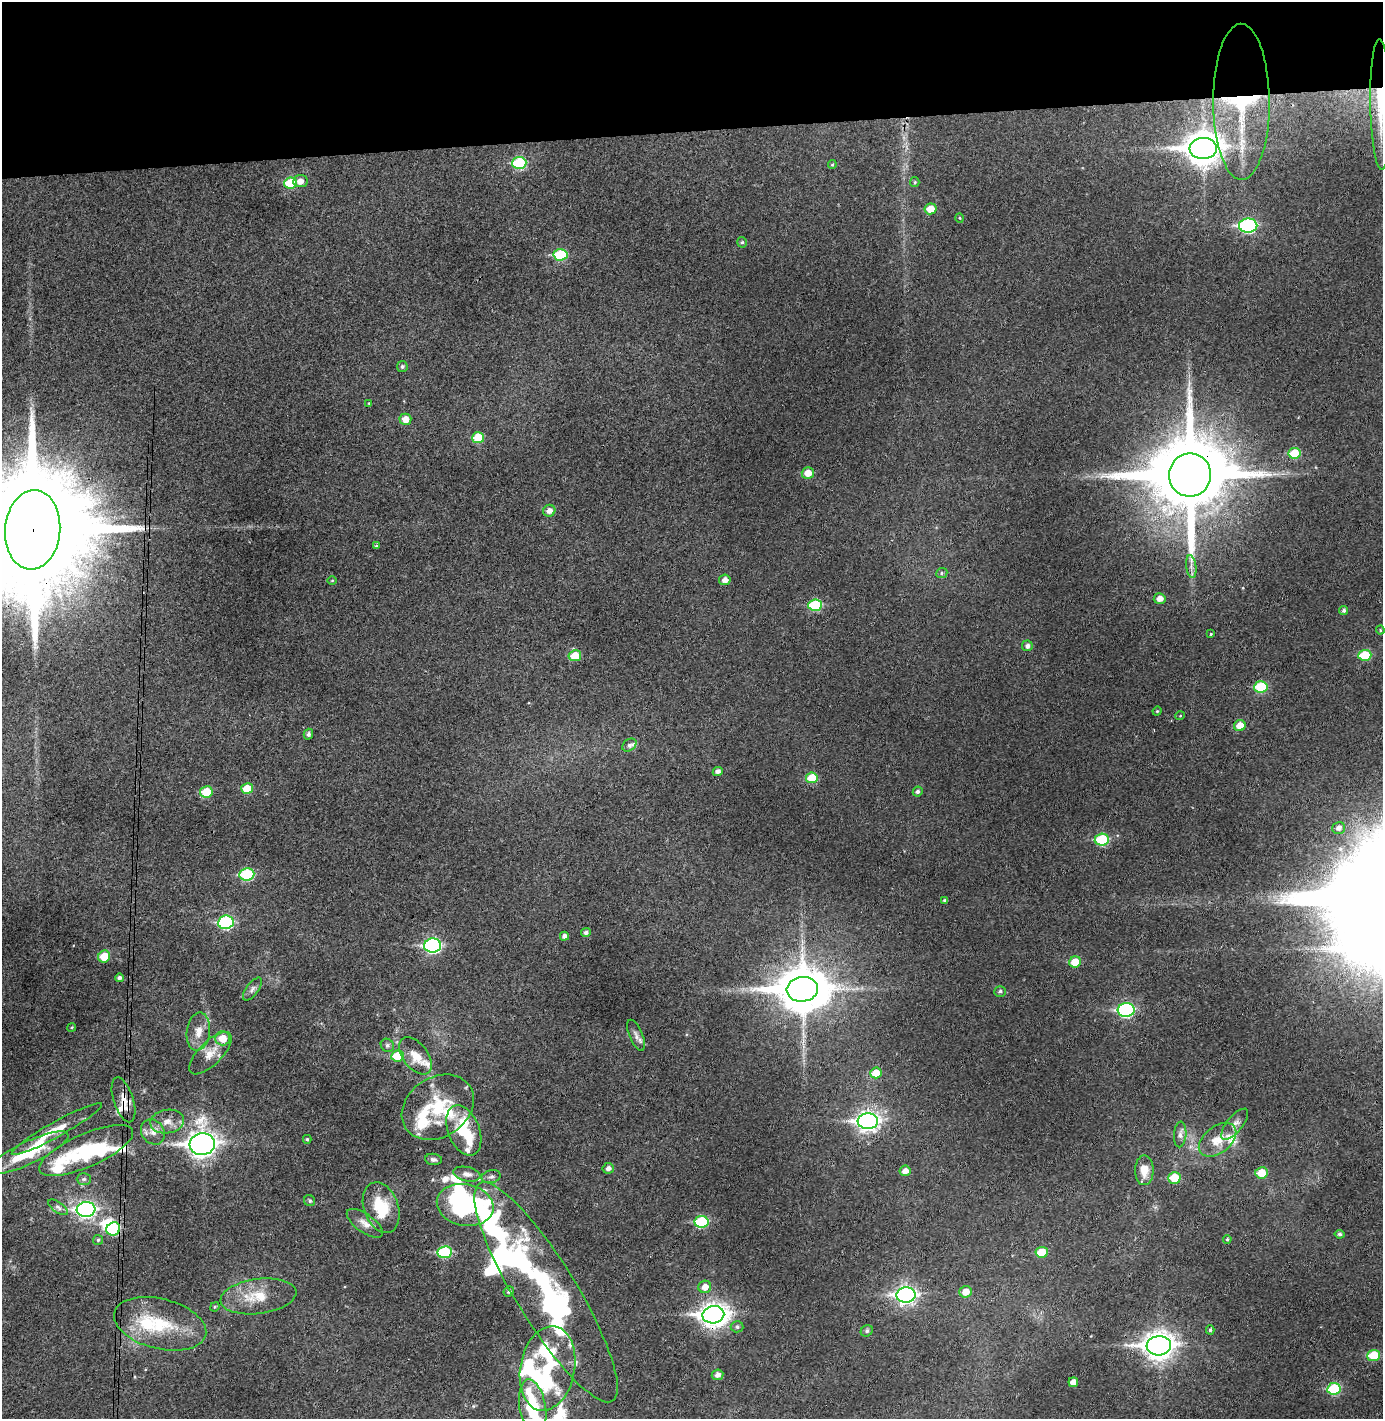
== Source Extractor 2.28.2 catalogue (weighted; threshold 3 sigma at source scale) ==
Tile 2 of 3 x 3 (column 2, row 1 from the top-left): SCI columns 1454-2834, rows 2892-4308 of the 4290 x 4366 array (HDU 1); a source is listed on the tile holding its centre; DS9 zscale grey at full resolution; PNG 1385 x 1421 px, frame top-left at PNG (2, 2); each listed source drawn as its Kron ellipse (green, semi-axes under 4 px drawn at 4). Shown black and unused: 9% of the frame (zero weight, under 3 of 4 exposures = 6% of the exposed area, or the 3 px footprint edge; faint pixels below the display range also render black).
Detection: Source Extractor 2.28.2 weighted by HDU 2 'WHT'; one run over the whole footprint, this tile lists its part. Background 0.0837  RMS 0.0062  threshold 0.0281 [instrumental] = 3 sigma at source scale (4.5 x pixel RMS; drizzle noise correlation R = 1.50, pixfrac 1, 0.05/0.05 arcsec/px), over >= 5 px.
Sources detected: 157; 16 inside a brighter object's white glare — neither listed nor drawn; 16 inside a brighter listed object's ellipse — not listed separately; the other 125 listed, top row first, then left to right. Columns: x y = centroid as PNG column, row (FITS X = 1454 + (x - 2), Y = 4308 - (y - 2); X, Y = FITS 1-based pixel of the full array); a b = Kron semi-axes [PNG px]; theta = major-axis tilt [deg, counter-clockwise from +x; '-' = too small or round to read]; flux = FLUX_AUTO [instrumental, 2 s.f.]
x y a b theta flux
1241 102 78 28 -90 76
1381 104 65 10 -89 29
1203 148 13 10 3 1100
519 163 7 6 - 42
832 165 4 4 - 0.77
300 181 7 6 - 4.1
915 182 5 4 - 0.76
290 183 6 5 - 24
930 209 6 5 - 8.6
959 218 4 3 - 0.57
1248 226 9 7 2 91
742 242 5 4 - 1.1
560 255 7 5 3 35
402 367 5 5 - 1.3
369 403 4 3 - 0.5
405 419 6 5 - 5.7
478 438 6 5 - 16
1294 453 6 5 - 17
808 473 6 5 - 7.1
1190 475 21 21 - 9100
549 511 6 6 - 4
33 530 40 27 85 34000
376 546 4 3 - 0.93
1191 567 11 5 -83 2.5
942 573 6 5 - 1
332 580 5 3 - 0.5
725 580 6 5 - 3.4
1160 599 6 5 - 4.7
815 605 7 5 6 33
1344 610 4 4 - 1.4
1380 630 4 4 - 0.63
1211 634 4 3 - 0.58
1027 646 5 5 - 2.1
1365 655 6 5 - 26
575 656 6 5 - 15
1261 687 7 6 - 28
1157 711 5 4 - 0.69
1180 716 5 3 - 0.58
1240 726 6 5 - 9.1
308 734 5 4 - 1.6
629 745 8 5 40 2
718 772 5 4 - 2.5
812 778 6 5 - 16
247 789 6 5 - 13
206 792 6 6 - 16
918 792 5 4 - 1.5
1339 828 6 6 - 3
1102 840 7 6 - 37
247 874 7 6 - 47
945 900 4 4 - 1.4
226 922 8 6 7 69
586 932 5 4 - 1.8
564 936 4 4 - 2.5
433 946 8 7 - 120
104 957 6 5 - 13
1075 962 6 5 - 13
119 978 4 4 - 1.6
252 989 13 6 53 2.5
802 989 15 12 6 2600
1000 991 6 5 - 1.4
1126 1010 8 7 - 90
72 1027 4 3 - 0.58
198 1032 19 11 83 8.1
636 1035 16 6 -67 3.3
223 1038 7 7 - 9.6
387 1045 7 6 - 1.6
210 1053 27 11 45 9.6
397 1056 6 5 - 17
415 1056 21 12 -52 10
876 1073 6 5 - 11
123 1100 23 10 -72 8.9
438 1107 38 30 34 35
868 1121 10 8 3 310
167 1122 17 11 9 7
1235 1124 19 8 51 4.8
57 1129 51 7 29 12
464 1130 26 15 -68 30
153 1132 13 11 -54 5.5
1180 1134 13 6 86 2.7
307 1139 4 4 - 0.88
1217 1140 21 13 38 11
202 1144 12 11 - 540
86 1150 51 16 24 45
28 1153 44 11 25 30
433 1159 8 5 -7 1.6
608 1168 6 5 - 2.7
1144 1170 15 9 89 9.1
905 1171 5 5 - 4.3
1261 1173 6 5 - 12
467 1174 14 7 -12 3.6
491 1177 9 6 14 2
1174 1178 6 6 - 17
84 1179 7 6 - 1.4
310 1201 6 5 - 1.3
465 1205 28 20 -10 110
58 1207 11 5 -35 1.9
381 1208 26 17 -70 23
86 1209 9 7 6 200
701 1222 7 6 - 39
365 1223 21 9 -36 5.4
113 1229 7 6 - 38
1340 1234 5 4 - 1.3
1227 1239 4 3 - 0.82
98 1240 5 4 - 1
445 1252 7 6 - 40
1042 1252 6 5 - 15
705 1287 6 6 - 4.8
509 1291 5 5 - 1.1
546 1292 128 30 -58 150
966 1292 6 5 - 6.4
906 1295 9 7 4 240
258 1296 38 17 7 20
215 1307 5 4 - 0.77
713 1315 11 8 11 480
160 1324 47 25 -14 37
737 1327 6 5 - 1.4
1210 1330 4 4 - 1.1
867 1331 6 5 - 1.6
1159 1346 12 9 4 700
1374 1355 6 5 - 18
547 1368 43 27 79 46
718 1375 6 5 - 3
1073 1382 5 5 - 4.9
1334 1389 7 6 - 37
533 1407 28 13 -80 33
Overlapping masked pixels (flux is a lower limit): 8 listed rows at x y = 1381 104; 1190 475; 33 530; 123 1100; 86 1150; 113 1229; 713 1315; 1159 1346
Isophote crosses this tile's border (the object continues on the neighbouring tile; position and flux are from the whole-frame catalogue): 3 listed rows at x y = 1381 104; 33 530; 533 1407